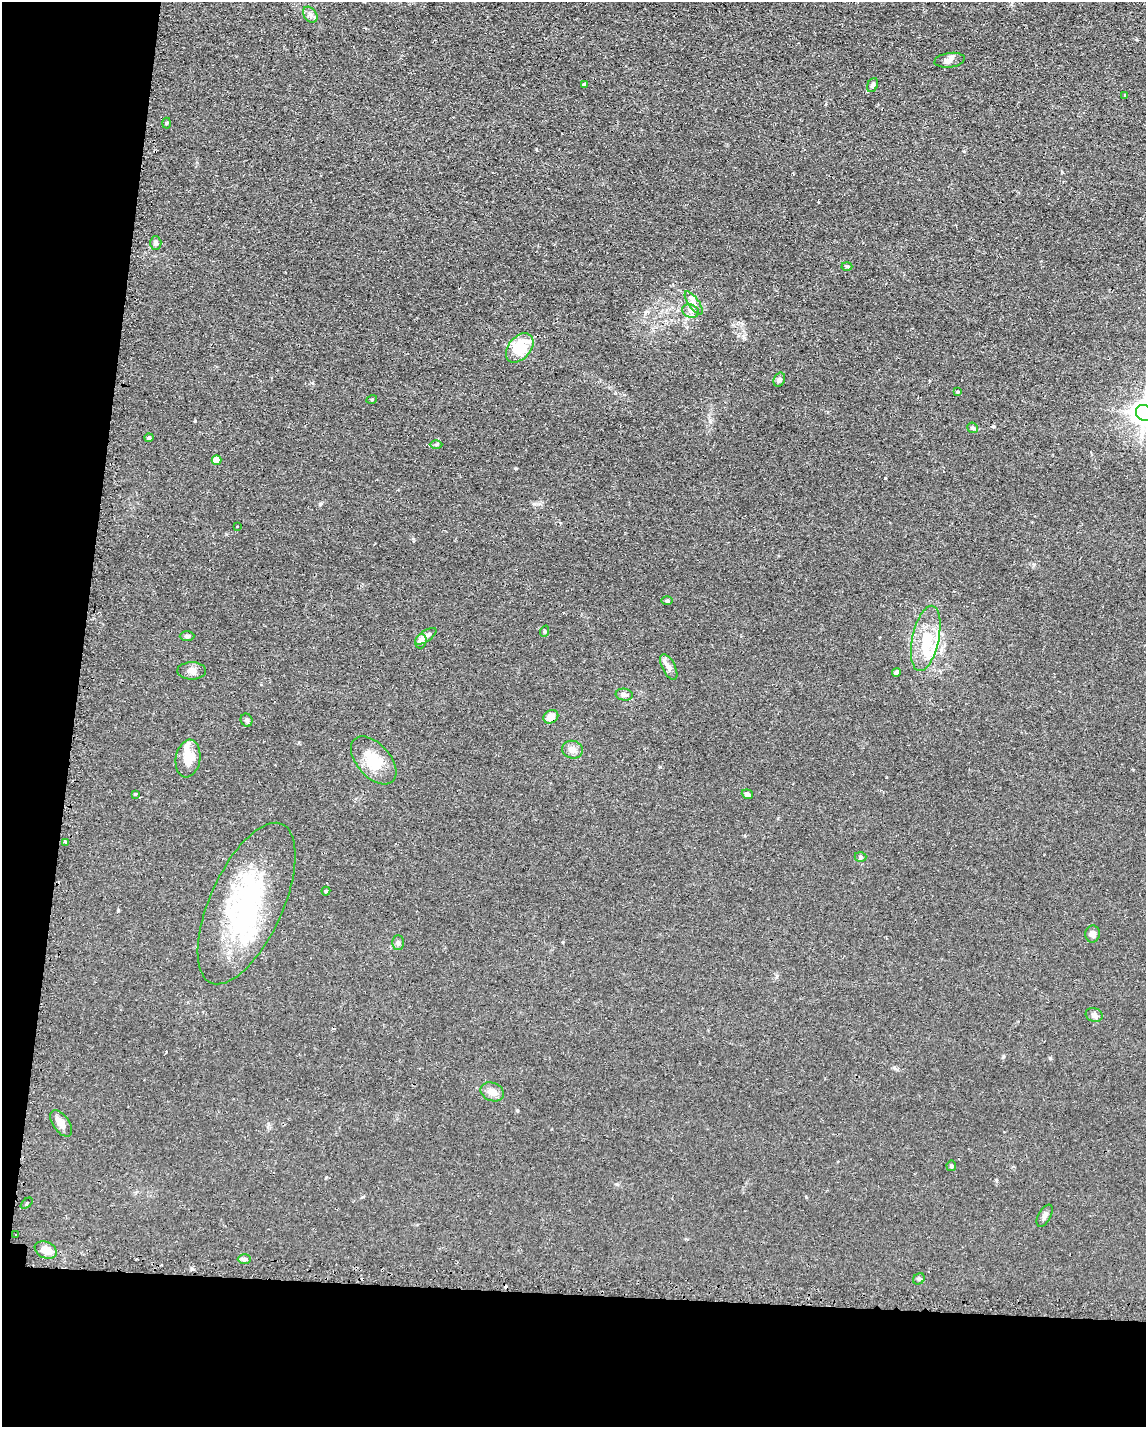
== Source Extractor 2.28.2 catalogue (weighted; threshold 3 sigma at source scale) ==
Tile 9 of 4 x 3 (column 1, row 3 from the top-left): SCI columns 192-1335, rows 337-1761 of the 4785 x 4757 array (HDU 1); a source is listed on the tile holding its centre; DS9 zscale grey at full resolution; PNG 1148 x 1429 px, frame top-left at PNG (2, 2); each listed source drawn as its Kron ellipse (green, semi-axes under 4 px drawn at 4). Shown black and unused: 16% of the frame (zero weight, under 2 of 3 exposures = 3% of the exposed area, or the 3 px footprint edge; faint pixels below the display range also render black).
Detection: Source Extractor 2.28.2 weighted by HDU 2 'WHT'; one run over the whole footprint, this tile lists its part. Background 0.0399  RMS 0.0053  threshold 0.0239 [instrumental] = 3 sigma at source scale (4.5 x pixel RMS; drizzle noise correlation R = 1.50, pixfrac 1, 0.05/0.05 arcsec/px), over >= 5 px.
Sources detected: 66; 3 inside a brighter object's white glare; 7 cosmic-ray / hot-pixel residue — neither listed nor drawn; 3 inside a brighter listed object's ellipse — not listed separately; the other 53 listed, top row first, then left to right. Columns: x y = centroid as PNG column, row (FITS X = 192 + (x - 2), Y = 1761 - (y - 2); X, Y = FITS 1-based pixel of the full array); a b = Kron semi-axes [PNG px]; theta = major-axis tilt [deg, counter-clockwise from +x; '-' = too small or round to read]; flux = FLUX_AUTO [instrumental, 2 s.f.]
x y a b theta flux
310 15 9 6 -51 1.8
949 60 15 7 8 2.9
584 85 3 3 - 1.3
873 85 7 5 65 1.3
1125 95 3 3 - 1.3
166 123 5 3 - 0.49
156 243 7 5 -89 1.3
847 266 5 3 - 0.55
694 303 13 5 -55 2.5
690 311 9 6 -20 2.1
520 348 17 11 50 19
779 380 7 5 66 1.3
957 392 3 3 - 1.1
372 399 5 3 - 0.53
1144 413 8 7 - 580
973 428 5 5 - 1
149 438 4 4 - 1.1
436 444 6 4 1 0.79
217 460 5 4 - 7.6
237 527 3 2 - 0.72
667 601 5 3 - 0.62
545 631 5 3 - 0.55
187 636 7 4 1 1.1
426 636 12 5 34 2.7
926 638 33 13 78 15
421 641 7 5 74 2.9
669 667 14 6 -63 2.5
192 671 14 8 0 2.8
896 672 4 4 - 1.9
624 695 8 6 -7 2.1
551 717 8 6 33 5.5
247 720 6 5 - 0.98
572 750 10 9 - 2.9
188 759 19 12 81 9.6
374 760 28 16 -49 14
135 794 3 3 - 0.44
747 794 5 4 - 1.8
66 842 3 3 - 6.7
861 857 6 5 - 0.95
326 891 4 4 - 0.61
246 904 87 36 66 83
1092 934 8 7 - 2.1
398 942 7 5 -89 1.4
1094 1015 8 6 -16 1.6
492 1092 12 9 -22 4.1
61 1123 15 8 -55 3.5
951 1166 5 5 - 1
27 1203 7 3 40 0.78
1045 1216 12 6 61 1.8
16 1235 2 2 - 0.42
46 1250 11 8 -24 5.1
244 1259 6 5 - 1.7
919 1279 6 5 - 0.91
Overlapping masked pixels (flux is a lower limit): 1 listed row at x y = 551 717
Isophote crosses this tile's border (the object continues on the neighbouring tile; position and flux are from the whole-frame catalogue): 1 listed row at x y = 1144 413
Unlisted compact peaks at least as high as the median listed source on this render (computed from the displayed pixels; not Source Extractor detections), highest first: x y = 885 478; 320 504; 1050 1058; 195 421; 515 468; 517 1110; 1062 172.